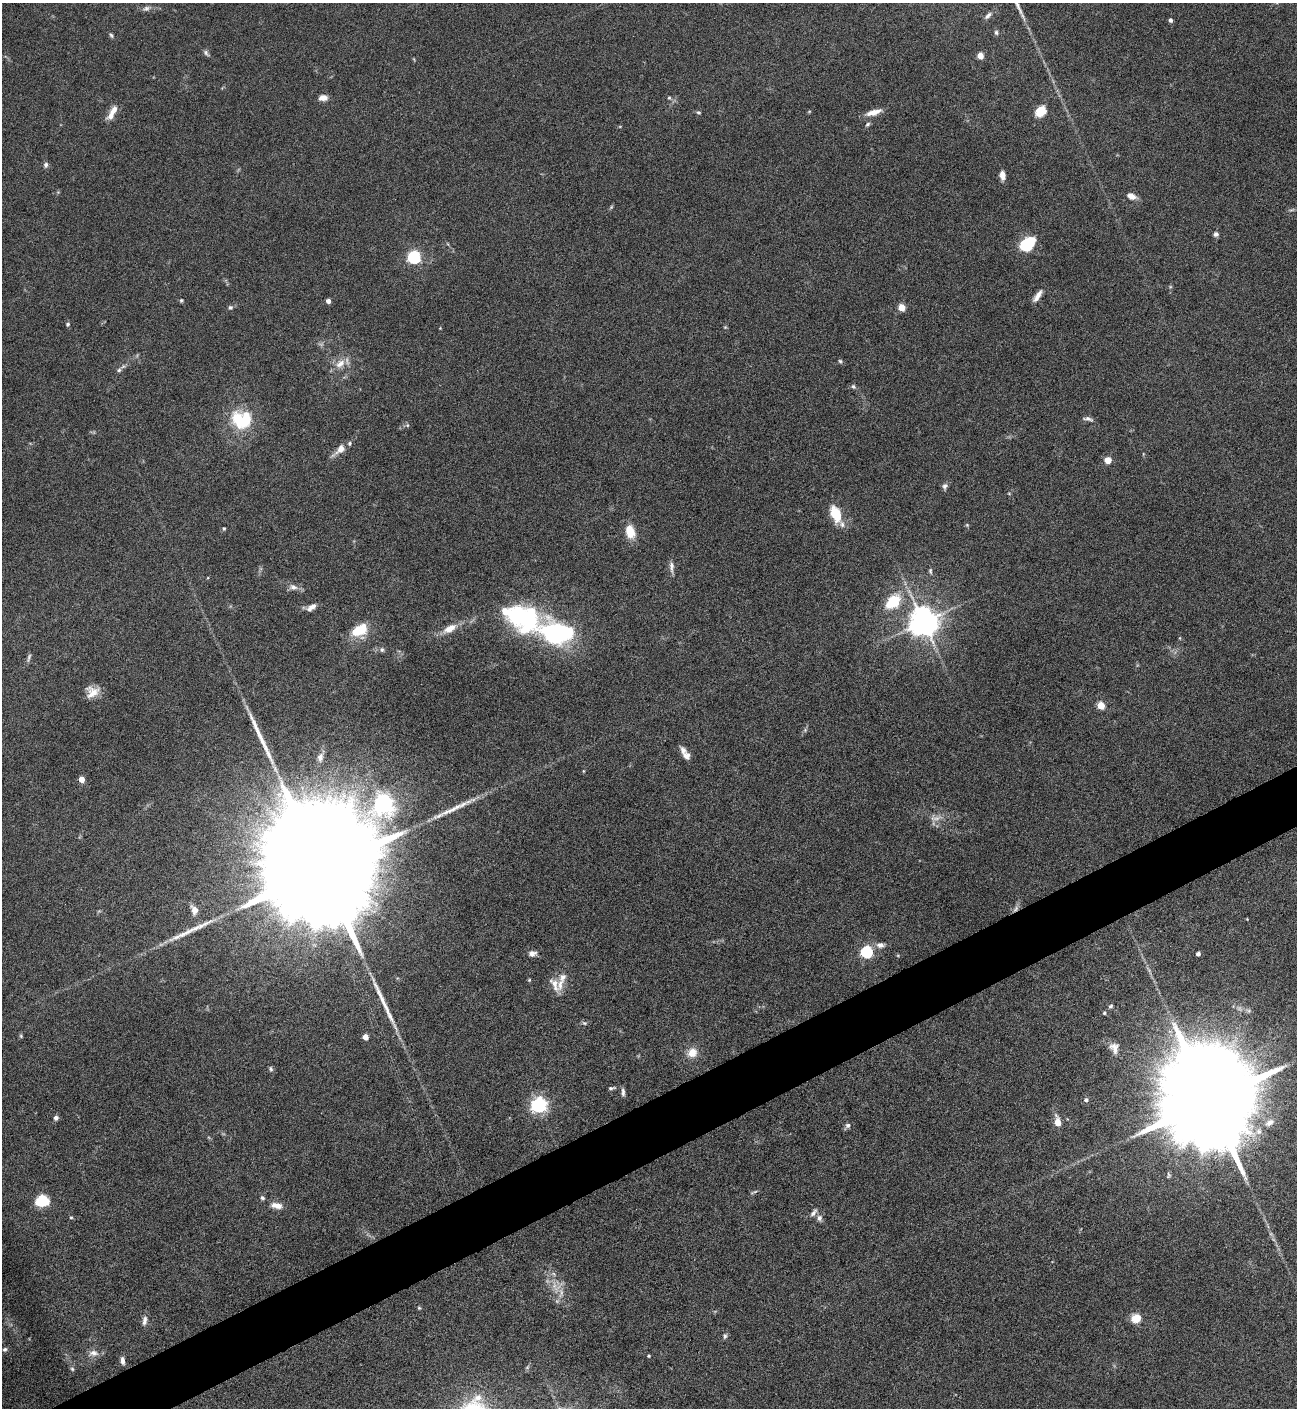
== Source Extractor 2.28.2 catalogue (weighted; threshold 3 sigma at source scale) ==
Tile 7 of 4 x 4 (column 3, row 2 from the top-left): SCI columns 2743-4037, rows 2815-4220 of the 5617 x 5627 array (HDU 1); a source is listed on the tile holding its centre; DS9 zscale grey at full resolution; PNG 1299 x 1410 px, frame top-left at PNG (2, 3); no overlay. Shown black and unused: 4% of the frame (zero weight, under 4 of 8 exposures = <1% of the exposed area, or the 3 px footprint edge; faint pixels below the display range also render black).
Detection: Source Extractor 2.28.2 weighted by HDU 2 'WHT'; one run over the whole footprint, this tile lists its part. Background 0.0778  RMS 0.0045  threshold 0.0184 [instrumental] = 3 sigma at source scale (4.09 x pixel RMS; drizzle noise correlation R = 1.36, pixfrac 0.8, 0.05/0.05 arcsec/px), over >= 5 px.
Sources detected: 127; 3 too faint to see at this stretch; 2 inside a brighter object's white glare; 1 cosmic-ray / hot-pixel residue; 6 long thin detections or spike segments (spike, bleed or trail) — not listed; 5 inside a brighter listed object's ellipse — not listed separately; the other 110 listed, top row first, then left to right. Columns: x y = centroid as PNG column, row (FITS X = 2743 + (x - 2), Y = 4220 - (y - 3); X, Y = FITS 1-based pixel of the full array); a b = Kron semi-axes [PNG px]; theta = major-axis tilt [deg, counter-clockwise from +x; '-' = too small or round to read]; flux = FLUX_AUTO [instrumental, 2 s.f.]
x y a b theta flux
146 8 12 7 18 1.6
988 15 11 5 44 1.4
1171 20 4 4 - 1.4
996 33 6 5 - 0.86
111 35 7 5 -57 0.76
206 53 10 5 -52 1.1
980 56 4 4 - 6.5
323 98 10 6 4 2.7
669 98 5 4 - 0.58
114 110 16 8 52 3.2
809 111 5 3 - 0.37
1041 111 11 9 47 7.7
699 112 6 5 - 0.65
874 112 19 7 16 4.2
868 124 6 5 - 0.87
46 165 7 5 78 1.3
1002 175 9 6 -82 2.8
1131 196 10 6 -22 3.1
611 207 7 4 54 0.53
1292 210 9 3 13 0.67
1216 234 6 6 - 1.2
1027 244 12 9 42 27
414 257 6 6 - 69
1037 296 16 5 56 2.8
181 300 5 4 - 0.5
328 301 4 4 - 2.2
230 307 5 5 - 0.88
901 307 5 4 - 11
68 324 5 5 - 0.81
725 327 5 4 - 0.46
840 361 5 5 - 0.61
340 364 16 10 38 4.5
119 370 6 6 - 0.96
853 386 6 5 - 0.84
238 418 26 17 -75 15
1088 419 12 4 -12 1.4
407 425 6 5 - 0.68
340 450 19 7 41 4.3
1108 460 7 7 - 3.2
945 486 8 6 70 1.3
1009 494 5 3 - 0.36
836 514 20 11 -68 11
967 525 5 4 - 0.5
224 528 4 4 - 0.61
630 532 14 9 -76 7.9
671 567 16 6 -88 2.1
930 571 8 5 -85 0.79
293 587 13 8 -11 2.3
893 602 22 14 44 15
311 607 12 6 36 2.5
505 611 11 10 - 5.3
518 615 13 12 - 35
923 622 9 8 - 700
450 629 20 9 29 5.1
360 630 18 11 27 12
557 634 23 14 -7 90
1180 638 5 3 - 0.37
382 650 7 6 - 0.95
29 657 12 4 74 1.1
92 692 15 13 19 5.1
1101 705 5 4 - 13
805 730 5 5 - 0.63
686 756 10 8 -51 2.3
320 757 12 8 81 2.2
583 771 5 3 - 0.33
81 779 5 4 - 6
384 805 9 8 - 240
936 818 19 6 10 2.6
323 871 61 22 -68 40000
194 910 14 9 -69 3.2
1247 919 3 3 - 0.26
880 945 11 7 -3 2.3
867 952 5 5 - 56
532 953 10 7 7 2
1198 954 4 4 - 1.5
529 980 5 4 - 0.43
560 984 19 9 78 4.3
1111 1006 7 5 50 0.8
1104 1013 5 5 - 0.67
584 1023 7 5 -21 0.77
21 1036 5 5 - 0.57
365 1037 4 4 - 4.7
1114 1048 15 12 -67 3.8
692 1052 12 10 32 5.1
271 1069 6 5 - 0.79
623 1092 10 4 -87 1.2
1086 1100 6 5 - 1.2
1209 1100 33 20 -70 18000
539 1105 6 6 - 150
56 1118 6 5 - 1.3
1057 1122 12 7 -77 4.2
1269 1123 14 9 33 3.6
847 1126 9 5 50 1.1
754 1192 12 3 22 0.65
262 1198 7 5 -45 0.8
42 1200 8 7 - 29
276 1205 16 8 -7 3.3
813 1213 12 6 48 1.6
71 1217 5 3 - 0.44
819 1218 8 7 - 1.6
554 1274 7 4 -70 0.73
419 1308 5 4 - 0.48
1136 1318 11 10 - 5.1
145 1321 13 6 83 2
725 1336 8 5 79 0.93
5 1349 6 5 - 0.85
93 1353 15 9 4 2.9
649 1356 3 3 - 0.54
123 1361 9 5 -85 1.8
72 1369 6 5 - 0.68